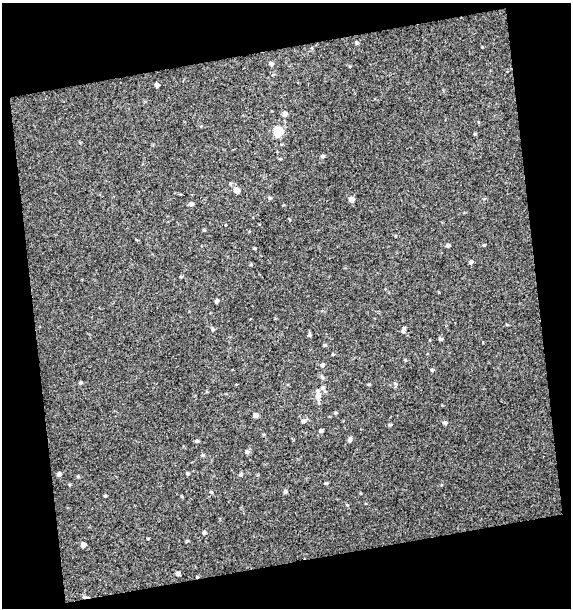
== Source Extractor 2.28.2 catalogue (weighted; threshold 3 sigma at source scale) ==
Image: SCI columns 9-577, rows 1-606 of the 583 x 606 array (HDU 1 of 3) = the unmasked area's bounding box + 8 px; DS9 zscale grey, full resolution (1 PNG px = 1 image px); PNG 573 x 610 px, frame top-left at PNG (2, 3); no overlay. Shown black and unused: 26% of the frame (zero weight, under 3 of 4 exposures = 3% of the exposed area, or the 3 px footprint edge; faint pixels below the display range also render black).
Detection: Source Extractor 2.28.2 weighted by HDU 2 'WHT'. Background 0.00863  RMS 0.01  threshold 0.0449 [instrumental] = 3 sigma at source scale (4.5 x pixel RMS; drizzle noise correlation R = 1.50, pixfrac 1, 0.0396/0.0396 arcsec/px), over >= 5 px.
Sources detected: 48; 1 cosmic-ray / hot-pixel residue — not listed; the other 47 listed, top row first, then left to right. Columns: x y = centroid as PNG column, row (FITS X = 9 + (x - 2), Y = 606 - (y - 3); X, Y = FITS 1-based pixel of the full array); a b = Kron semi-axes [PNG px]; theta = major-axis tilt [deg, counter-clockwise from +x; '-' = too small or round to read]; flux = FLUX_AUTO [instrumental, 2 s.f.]
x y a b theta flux
356 43 5 4 - 1.5
271 64 5 4 - 2.1
157 85 4 4 - 2.5
285 114 6 5 - 2.7
278 131 8 8 - 20
322 156 5 4 - 1.5
236 190 5 5 - 6.2
269 198 5 4 - 1.1
351 199 5 5 - 5.5
191 204 5 4 - 2.4
204 230 4 3 - 0.84
448 245 5 4 - 1.5
254 248 4 3 - 0.79
471 262 5 5 - 1.8
217 301 5 4 - 1.6
213 329 5 4 - 1.2
403 331 8 4 82 1.5
309 335 5 4 - 1.3
440 339 5 4 - 1.6
325 345 5 3 - 0.95
322 365 5 5 - 1.8
432 370 4 4 - 1.2
80 382 5 4 - 1.1
369 384 5 3 - 0.8
323 387 7 5 90 2.2
318 396 11 7 -87 6.2
335 413 4 4 - 1
255 415 5 4 - 4
304 421 6 5 - 2.6
445 423 6 4 0 1.8
390 425 4 4 - 1.1
321 431 4 4 - 1.8
350 439 7 5 59 2
197 441 5 4 - 1.5
247 452 6 5 - 1.9
203 455 5 4 - 1.1
187 473 5 3 - 1
59 474 5 4 - 2.3
241 474 5 5 - 1.4
326 483 4 4 - 1.1
285 491 5 4 - 1.9
105 496 3 3 - 0.97
204 532 5 5 - 1.7
148 538 4 2 - 0.68
187 541 4 4 - 0.96
83 545 5 4 - 4.5
178 573 4 3 - 2.3
Unlisted compact peaks at least as high as the median listed source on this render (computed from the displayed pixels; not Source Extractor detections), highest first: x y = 484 245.